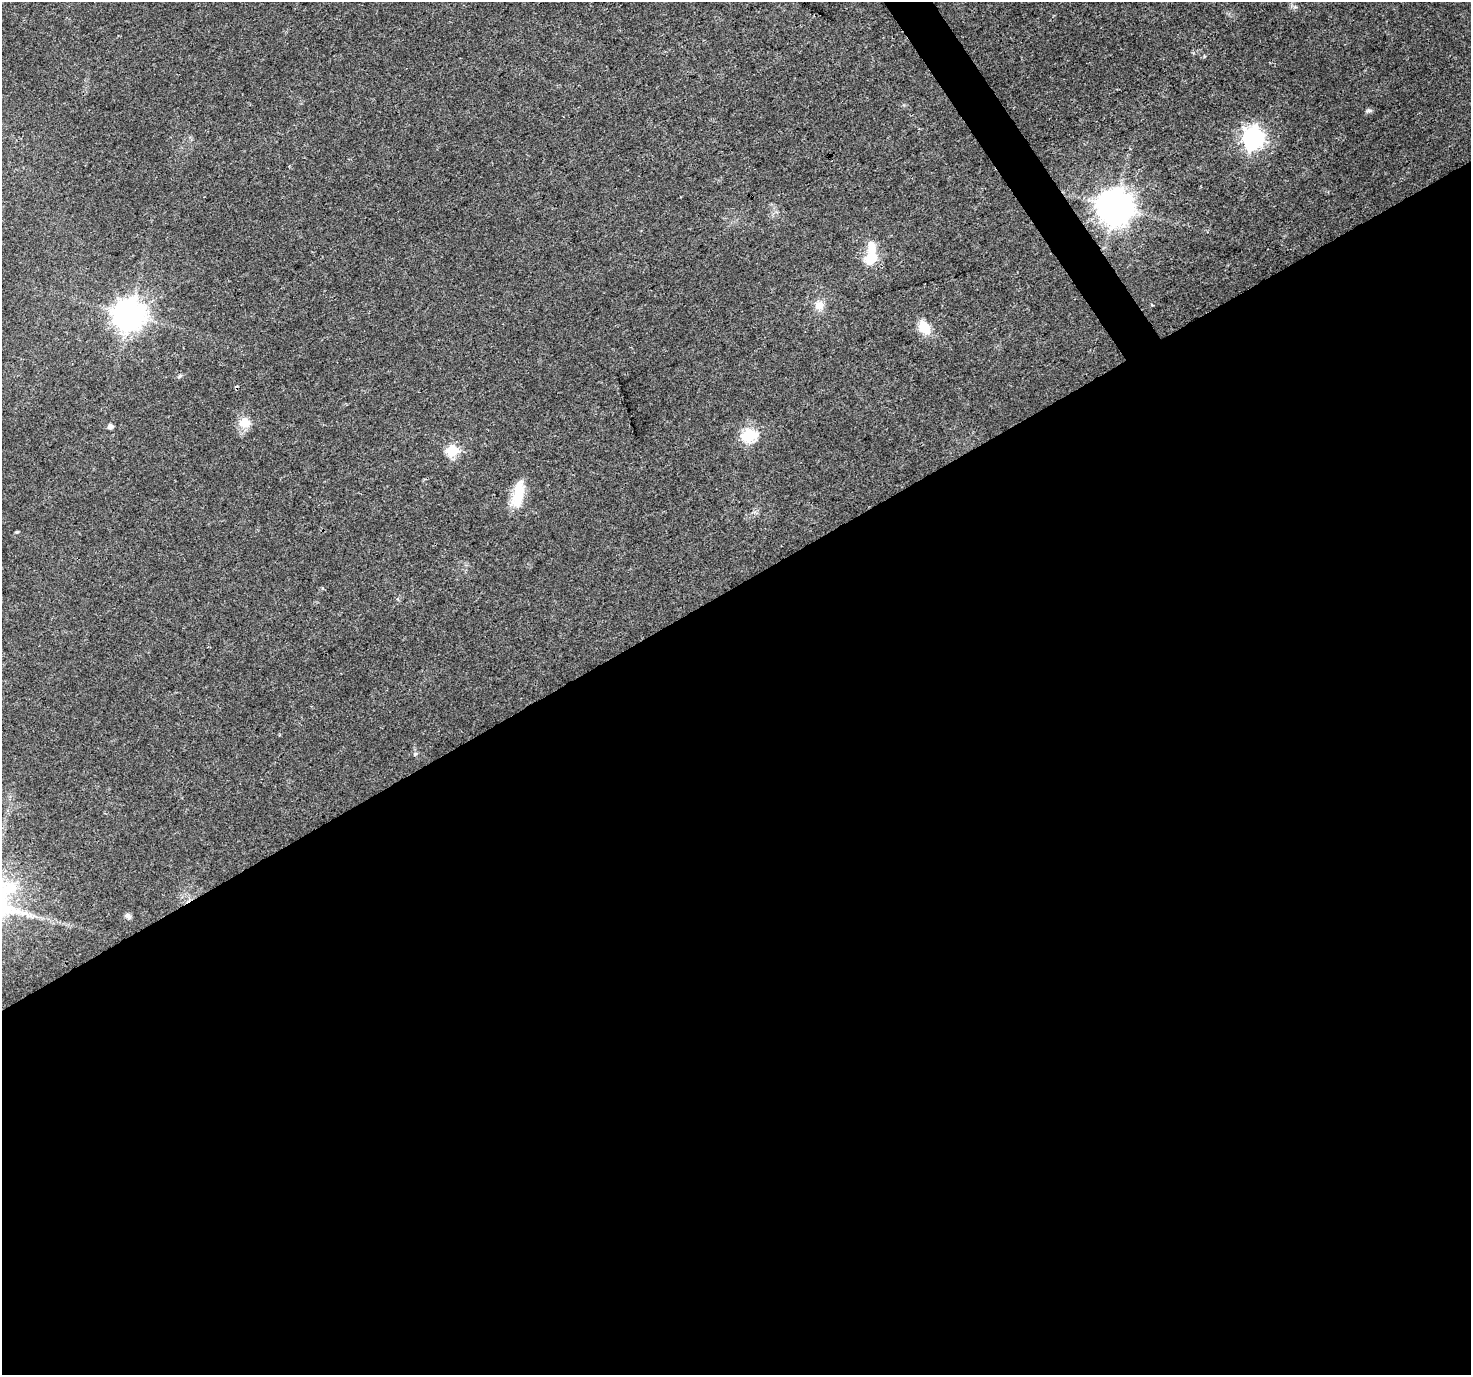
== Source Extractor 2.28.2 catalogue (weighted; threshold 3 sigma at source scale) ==
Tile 15 of 4 x 4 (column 3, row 4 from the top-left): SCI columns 2945-4413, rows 179-1551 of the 5881 x 5789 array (HDU 1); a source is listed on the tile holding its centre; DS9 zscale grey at full resolution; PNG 1473 x 1377 px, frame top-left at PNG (2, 2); no overlay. Shown black and unused: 58% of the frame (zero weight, under 3 of 4 exposures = <1% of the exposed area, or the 3 px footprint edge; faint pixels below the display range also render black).
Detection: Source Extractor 2.28.2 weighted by HDU 2 'WHT'; one run over the whole footprint, this tile lists its part. Background 0.0248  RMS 0.003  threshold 0.0137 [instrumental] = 3 sigma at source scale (4.5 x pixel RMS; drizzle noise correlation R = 1.50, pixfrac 1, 0.0396/0.0396 arcsec/px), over >= 5 px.
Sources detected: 17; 1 inside a brighter object's white glare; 1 cosmic-ray / hot-pixel residue — not listed; the other 15 listed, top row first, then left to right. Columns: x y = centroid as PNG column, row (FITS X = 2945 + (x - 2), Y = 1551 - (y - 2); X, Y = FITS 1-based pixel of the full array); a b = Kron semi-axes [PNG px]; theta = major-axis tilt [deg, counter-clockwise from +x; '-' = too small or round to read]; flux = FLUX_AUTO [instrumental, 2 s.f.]
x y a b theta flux
1369 110 9 5 -4 0.64
1253 138 8 8 - 170
1115 206 10 10 - 710
871 258 6 6 - 21
819 305 13 11 18 2.8
129 314 10 9 - 500
924 327 17 12 -56 5.5
245 422 15 13 -6 4
110 426 5 5 - 1.2
749 435 7 6 - 46
452 450 6 6 - 26
518 495 35 13 77 8
17 532 4 3 - 0.4
415 754 6 4 46 0.45
128 916 9 6 -45 0.82